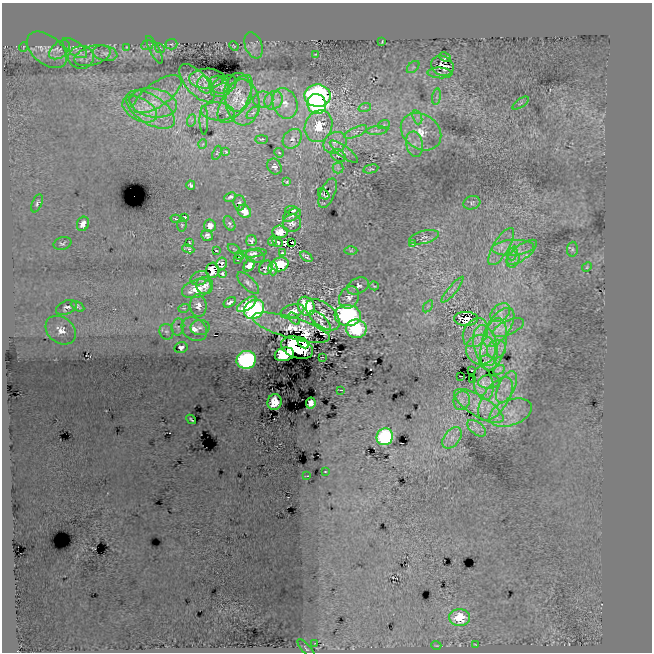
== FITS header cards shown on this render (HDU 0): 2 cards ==
NAXIS1  =                  650
NAXIS2  =                  650

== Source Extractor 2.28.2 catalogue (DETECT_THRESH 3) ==
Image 650 x 650 px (HDU 0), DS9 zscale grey, 1 PNG px = 1 image px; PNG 654 x 654 px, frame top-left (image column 1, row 650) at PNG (2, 3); each listed source drawn as its Kron ellipse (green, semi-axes under 4 px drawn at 4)
Background 20.3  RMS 19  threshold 57.8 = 3 sigma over >= 5 px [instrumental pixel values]
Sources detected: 188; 2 with non-positive FLUX_AUTO (blend fragments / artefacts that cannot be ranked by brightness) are neither listed nor drawn; the other 186 listed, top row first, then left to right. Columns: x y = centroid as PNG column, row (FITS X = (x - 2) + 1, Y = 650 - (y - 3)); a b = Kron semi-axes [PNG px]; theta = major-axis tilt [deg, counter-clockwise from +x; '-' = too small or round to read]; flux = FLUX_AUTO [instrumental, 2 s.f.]
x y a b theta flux
382 42 3 2 - 1200
171 44 6 5 - 2000
147 45 6 4 22 2200
254 45 14 8 -69 6600
234 46 5 3 - 1200
23 47 5 3 - 920
126 47 3 2 - 930
75 48 14 6 -36 6800
160 48 5 4 - 1600
47 50 23 14 -39 18000
60 50 12 7 40 6700
154 50 15 5 -63 4600
105 53 12 7 -13 6800
315 54 3 2 - 860
92 56 19 9 17 12000
81 57 13 11 5 9700
445 57 6 4 -28 4900
442 66 12 9 -27 19000
413 67 7 4 44 2700
440 73 12 5 -3 4500
207 78 18 10 3 9400
226 80 4 3 - 1700
197 83 23 11 -48 19000
205 85 9 7 -64 6100
219 85 10 8 -21 6100
223 86 14 9 34 6900
238 92 19 14 86 20000
158 94 28 12 35 27000
318 96 13 11 -2 400000
437 97 8 4 81 3000
235 99 27 12 59 28000
263 100 10 8 1 7400
274 100 10 8 45 8800
243 102 23 17 -86 35000
153 103 24 14 -10 35000
285 103 15 12 -69 20000
521 103 9 3 34 2500
317 104 10 9 - 170000
365 107 6 4 19 2300
140 109 19 11 -28 24000
150 109 27 14 -33 42000
218 112 17 9 -5 13000
253 113 7 4 43 3500
417 117 7 4 -72 4300
192 120 6 4 71 2200
204 120 14 4 90 2800
384 124 6 4 20 1700
318 126 16 13 65 31000
377 130 10 4 4 3900
356 132 12 4 25 5200
421 132 22 17 -36 35000
261 139 6 3 0 1500
292 139 11 8 49 7200
335 143 12 10 35 10000
203 144 5 3 - 1000
414 144 13 8 -80 9700
226 152 3 2 - 1400
344 152 17 5 -36 5400
217 153 7 3 68 1500
279 153 5 4 - 1600
338 156 8 6 -34 4000
274 166 8 6 -58 4500
338 168 5 5 - 2400
371 169 7 3 13 1200
287 182 4 3 - 1100
191 185 5 3 - 2300
328 193 16 7 67 4600
324 194 6 4 -42 1400
230 197 6 4 26 3600
37 203 9 5 66 3000
239 203 8 6 -87 3300
472 203 8 6 18 3000
292 210 7 3 -6 4900
244 211 7 6 - 17000
292 215 9 5 27 3800
185 217 3 3 - 1900
176 219 5 4 - 2100
229 223 8 5 -62 2800
292 223 9 8 - 6300
83 224 7 5 67 9900
182 225 6 5 - 1900
210 226 6 6 - 10000
280 232 7 6 - 17000
207 236 6 5 - 4000
424 237 15 6 14 5600
251 241 5 5 - 3800
272 241 5 2 - 1600
189 242 2 2 - 1200
278 242 5 2 - 1800
292 242 3 3 - 3400
62 243 9 6 15 2900
412 243 3 2 - 1300
501 246 21 8 59 14000
513 248 21 8 4 17000
188 249 6 3 -23 2300
234 249 7 3 -32 1100
572 249 7 5 85 2600
216 250 2 2 - 920
351 251 6 4 0 1600
522 252 18 7 37 12000
254 253 12 4 6 4300
282 253 4 3 - 1400
513 253 7 4 72 3800
240 255 4 2 - 1400
255 256 9 6 -12 4900
306 257 7 3 -34 2600
237 259 3 2 - 930
513 260 8 6 70 5100
221 264 6 5 - 5000
280 264 9 6 17 49000
249 265 6 5 - 15000
587 267 5 4 - 1500
266 268 7 6 - 2200
273 269 7 4 89 3700
212 270 7 6 - 28000
223 274 4 3 - 2100
200 278 9 7 23 4400
248 283 14 6 -44 4800
205 285 9 8 - 9500
358 286 11 7 24 5900
374 286 5 2 - 1300
197 289 15 9 17 24000
452 290 16 3 51 4100
349 297 12 9 58 8700
230 302 7 4 33 5300
247 304 11 5 35 30000
78 306 7 4 -30 2800
198 306 11 8 -84 9100
306 306 10 8 -62 71000
428 306 7 4 55 1800
66 307 11 6 22 4100
184 308 5 3 - 1400
254 309 11 9 38 330000
292 311 12 6 17 11000
500 313 11 7 41 9000
323 315 20 11 -41 15000
348 315 13 10 -6 230000
294 318 7 3 -49 1500
466 319 12 7 -1 20000
320 322 14 6 -46 9300
178 327 8 6 78 3700
499 327 22 11 55 27000
200 328 9 7 1 6100
291 328 40 10 -16 5500
508 328 17 7 24 9300
194 329 14 10 -35 14000
356 329 10 9 - 82000
61 330 16 13 -39 17000
166 332 8 7 - 4300
475 333 15 12 59 15000
303 343 6 4 -43 19000
494 344 26 12 77 35000
485 346 21 11 -77 28000
181 347 7 5 14 5500
297 348 16 10 -21 210000
496 349 10 9 - 10000
481 350 15 14 - 20000
284 354 10 6 13 130000
322 357 3 2 - 1200
246 360 10 9 - 280000
488 363 9 7 -31 4700
472 370 3 2 - 1200
499 370 6 3 30 2400
461 376 3 2 - 990
472 379 3 2 - 1500
489 382 11 6 3 5800
483 383 17 9 -77 5600
507 387 17 8 64 13000
341 390 3 2 - 1200
495 399 25 12 56 33000
462 401 9 8 - 7500
274 402 8 7 - 23000
311 403 5 4 - 8700
479 406 28 10 -31 30000
511 413 22 12 20 28000
191 419 5 2 - 1600
477 428 11 6 -38 6100
385 437 8 8 - 160000
452 438 12 7 53 9100
325 472 3 2 - 860
307 476 4 2 - 1000
459 617 10 8 -1 46000
315 643 3 2 - 730
475 644 3 2 - 770
436 645 5 3 - 1000
306 648 12 4 -48 2500
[2 non-positive-flux detections neither listed nor drawn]